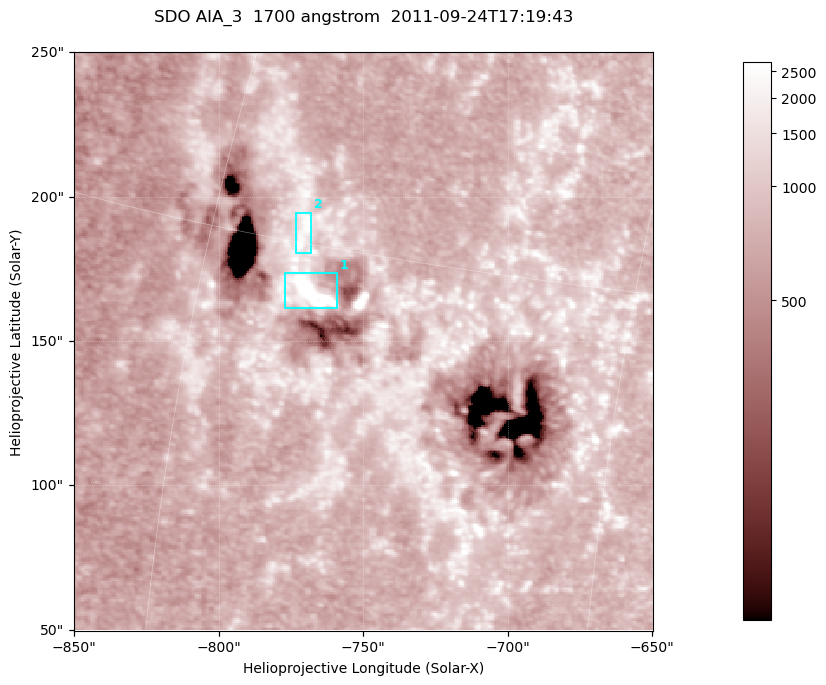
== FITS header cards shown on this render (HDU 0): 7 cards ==
TELESCOP= 'SDO     '           /
INSTRUME= 'AIA_3   '           /
WAVELNTH=                 1700 /
WAVEUNIT= 'angstrom'           /
DATE-OBS= '2011-09-24T17:19:43.71' /
CTYPE1  = 'HPLN-TAN'           /
CTYPE2  = 'HPLT-TAN'           /

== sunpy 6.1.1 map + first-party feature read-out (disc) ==
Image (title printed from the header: SDO AIA_3  1700 angstrom  2011-09-24T17:19:43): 334 x 334 px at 0.6 arcsec/px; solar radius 957 arcsec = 1595 px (partial field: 1.4% of the solar disc is inside the frame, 100% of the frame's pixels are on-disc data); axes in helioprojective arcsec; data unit not stated in the header (colour bar unlabelled)
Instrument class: DISC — disc imager (sunpy class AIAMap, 1700 A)
Bright regions (active regions / flare kernels): reference = the on-disc median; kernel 3 px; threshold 5 sigma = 1223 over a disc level ~752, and >= 1.15x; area >= 111 px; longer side >= 4 px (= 2.4 arcsec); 2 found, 2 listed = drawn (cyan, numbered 1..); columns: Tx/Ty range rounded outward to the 2 arcsec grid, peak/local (2 s.f.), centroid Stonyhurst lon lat
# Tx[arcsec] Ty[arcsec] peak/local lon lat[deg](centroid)
1 -778..-758 160..174 11 -56 +14
2 -774..-768 180..196 4.4 -56 +15